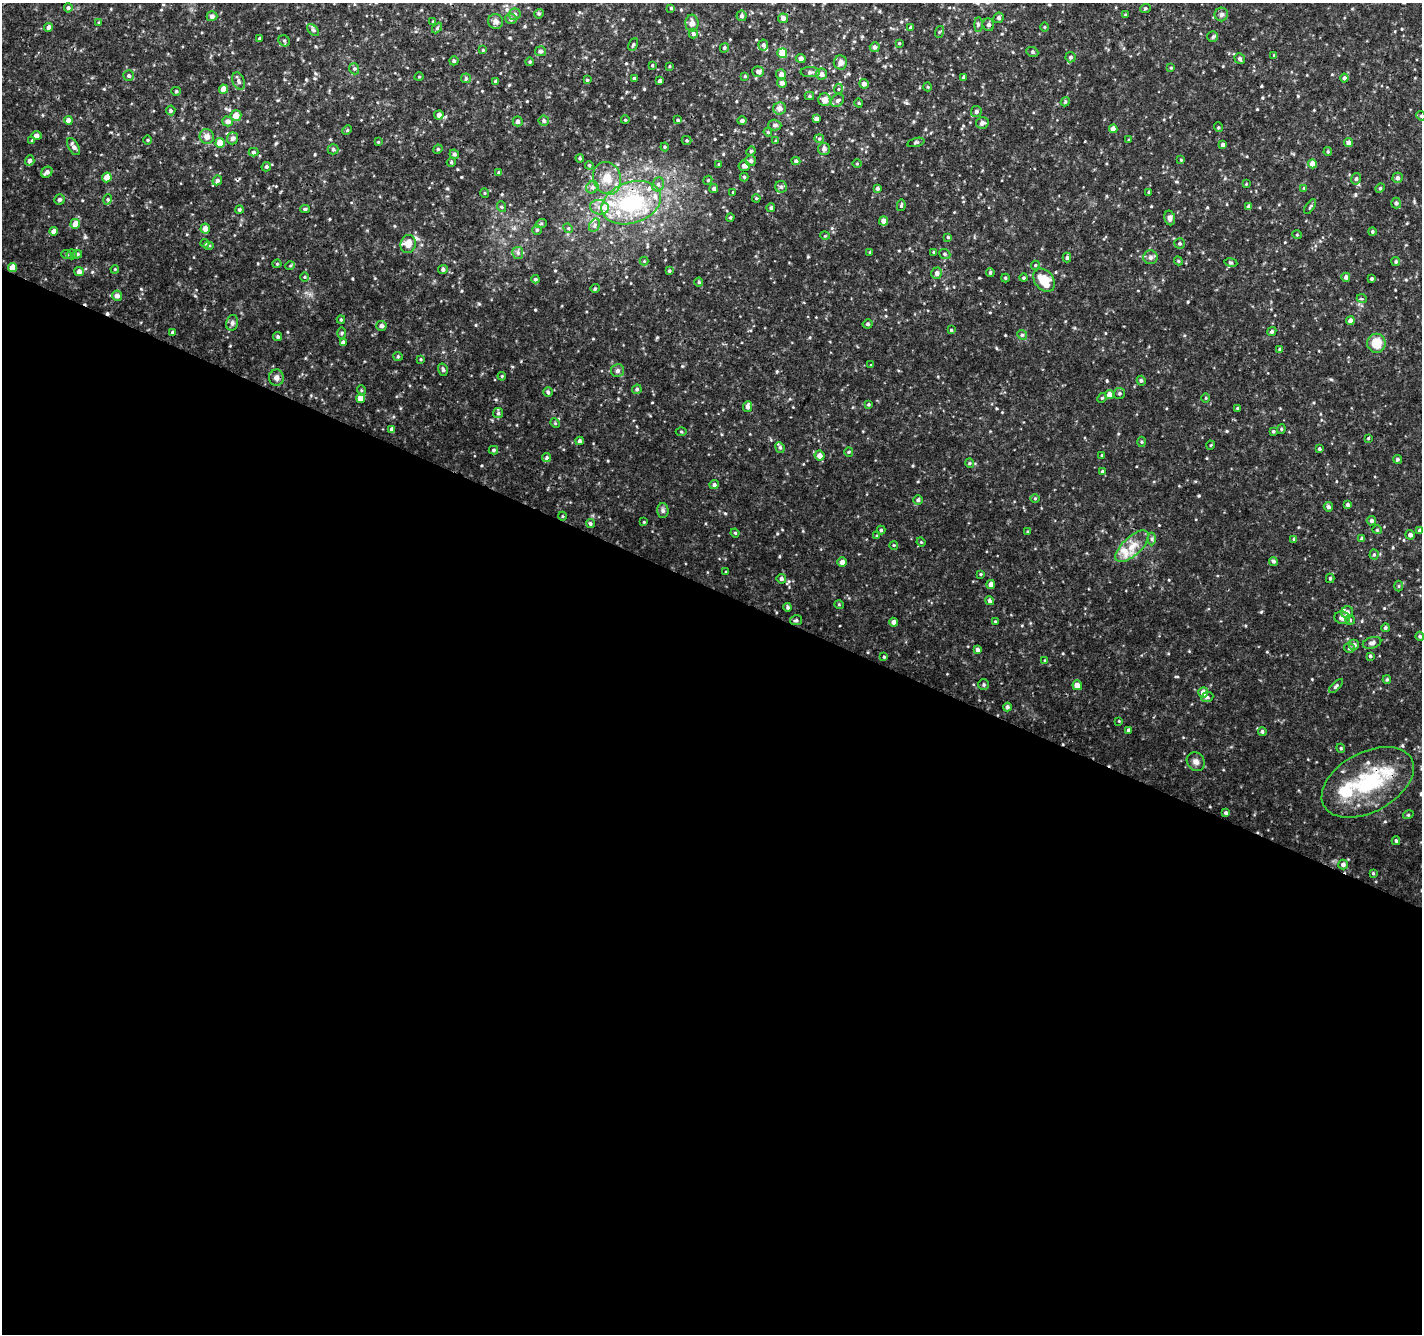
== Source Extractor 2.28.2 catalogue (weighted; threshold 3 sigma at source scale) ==
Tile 14 of 4 x 4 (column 2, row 4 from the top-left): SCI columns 1421-2840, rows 205-1536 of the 5690 x 5800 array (HDU 1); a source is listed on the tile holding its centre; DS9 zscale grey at full resolution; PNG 1424 x 1336 px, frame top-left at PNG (2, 3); each listed source drawn as its Kron ellipse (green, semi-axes under 4 px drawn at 4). Shown black and unused: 56% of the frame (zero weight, under 3 of 4 exposures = <1% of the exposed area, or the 3 px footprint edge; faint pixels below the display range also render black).
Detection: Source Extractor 2.28.2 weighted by HDU 2 'WHT'; one run over the whole footprint, this tile lists its part. Background 0.00958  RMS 0.0019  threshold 0.00834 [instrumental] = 3 sigma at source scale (4.5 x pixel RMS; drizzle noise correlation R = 1.50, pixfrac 1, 0.0396/0.0396 arcsec/px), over >= 5 px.
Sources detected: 344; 1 cosmic-ray / hot-pixel residue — neither listed nor drawn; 8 inside a brighter listed object's ellipse — not listed separately; the other 335 listed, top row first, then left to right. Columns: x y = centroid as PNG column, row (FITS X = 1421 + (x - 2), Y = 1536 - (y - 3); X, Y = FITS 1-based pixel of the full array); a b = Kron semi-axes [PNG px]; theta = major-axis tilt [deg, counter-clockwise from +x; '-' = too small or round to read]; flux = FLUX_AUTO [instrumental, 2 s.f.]
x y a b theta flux
68 8 4 4 - 0.32
671 8 4 4 - 0.2
1145 9 5 3 - 0.21
514 14 6 5 - 0.45
539 14 5 4 - 0.25
1221 14 7 6 - 0.5
1125 15 4 3 - 0.2
212 16 5 5 - 0.52
742 16 5 5 - 0.34
783 18 5 5 - 0.8
999 18 5 5 - 0.49
511 19 6 5 - 0.32
496 21 7 7 - 0.74
433 22 3 3 - 0.16
99 23 4 3 - 0.2
692 23 8 6 -89 0.89
978 25 7 3 90 0.29
988 25 6 5 - 0.41
48 27 4 4 - 0.71
911 27 4 4 - 0.53
1045 27 5 3 - 0.16
437 28 6 4 46 0.23
313 30 7 4 -44 0.35
939 32 6 4 71 0.21
693 34 5 4 - 0.41
1213 37 5 5 - 0.3
259 38 4 3 - 0.2
284 41 6 5 - 0.31
899 43 4 3 - 0.18
633 45 6 3 63 0.22
763 45 5 5 - 0.44
875 47 5 5 - 0.54
724 48 5 4 - 0.27
483 50 4 4 - 0.15
540 51 5 5 - 0.4
1032 52 6 5 - 0.29
782 53 5 5 - 3.5
1274 55 4 3 - 0.19
1071 57 5 5 - 0.36
801 58 5 4 - 0.65
1240 59 5 5 - 0.36
454 61 4 4 - 0.3
530 62 4 3 - 0.18
840 63 7 6 - 1
652 65 3 3 - 0.18
670 66 4 2 - 0.14
1171 68 3 3 - 0.17
354 69 6 4 -70 0.29
758 72 6 5 - 0.58
810 72 10 5 1 0.46
781 74 5 5 - 0.85
822 74 6 5 - 0.77
129 76 5 5 - 0.31
745 76 3 3 - 0.15
419 77 4 3 - 0.16
964 77 4 3 - 0.37
466 78 5 5 - 0.25
634 78 4 3 - 0.26
1344 78 4 4 - 0.48
587 80 4 4 - 0.19
239 81 9 6 -69 0.52
660 81 4 3 - 0.47
496 82 4 4 - 0.47
782 83 5 4 - 0.8
864 84 5 4 - 0.74
928 87 4 3 - 0.16
223 89 4 4 - 1.8
838 89 5 3 - 0.17
176 91 5 4 - 0.21
809 96 5 4 - 0.24
825 100 6 6 - 1.4
837 101 7 5 42 0.51
1065 102 5 3 - 0.2
859 103 4 3 - 0.16
779 108 6 6 - 0.97
171 110 5 4 - 0.28
976 112 5 5 - 0.49
236 115 5 5 - 1.8
439 115 4 4 - 0.95
1421 116 5 4 - 0.24
816 119 4 4 - 0.69
68 120 4 4 - 0.71
625 120 4 3 - 0.16
678 120 4 3 - 0.23
228 121 5 5 - 0.77
518 121 5 5 - 0.43
544 121 5 5 - 0.44
742 121 4 4 - 0.38
982 123 6 5 - 0.59
775 125 6 5 - 0.36
1218 127 5 3 - 0.2
1113 129 4 4 - 1.3
347 130 5 4 - 0.25
768 132 4 4 - 0.19
36 136 5 4 - 0.66
207 137 7 7 - 1.1
233 138 6 5 - 0.6
819 139 5 4 - 0.26
148 140 5 3 - 0.17
687 140 5 4 - 0.23
1129 140 3 3 - 0.18
32 141 4 3 - 0.28
776 141 4 4 - 0.28
378 142 4 3 - 0.16
916 142 9 3 15 0.22
220 143 5 4 - 3.2
1348 143 4 4 - 0.79
1223 145 3 3 - 0.52
74 147 9 5 -60 0.7
665 147 4 4 - 0.18
333 149 5 5 - 0.27
438 149 5 4 - 0.18
824 149 6 6 - 0.64
751 151 5 4 - 0.2
254 152 5 4 - 0.29
1328 152 4 3 - 0.19
454 154 5 4 - 0.38
580 158 4 4 - 0.2
1181 160 4 3 - 0.17
30 161 5 4 - 0.5
751 161 5 5 - 0.41
796 161 4 4 - 0.31
451 162 5 4 - 0.25
719 164 4 3 - 0.19
857 164 5 3 - 0.17
1312 164 4 4 - 1.5
589 165 4 3 - 0.17
744 166 5 5 - 0.63
266 167 5 4 - 0.29
47 172 6 5 - 0.58
499 173 4 4 - 0.52
107 177 5 4 - 1.7
744 177 4 4 - 0.23
607 178 16 13 -69 2.8
1397 178 5 5 - 0.52
1356 179 6 4 76 0.35
217 180 5 4 - 0.41
708 180 4 3 - 0.19
658 184 7 5 68 0.52
1246 184 3 3 - 0.14
592 187 6 5 - 0.45
781 187 6 6 - 0.38
877 188 4 3 - 0.34
1304 188 3 3 - 0.15
1380 188 5 4 - 0.23
714 189 4 4 - 0.34
733 192 3 2 - 0.16
1149 192 3 3 - 0.18
485 193 5 3 - 0.14
756 198 4 3 - 0.17
60 199 5 5 - 0.37
108 199 5 3 - 0.26
631 203 30 20 19 16
1396 203 5 5 - 0.47
901 205 5 3 - 0.24
1249 206 4 3 - 0.51
502 207 5 3 - 0.2
599 207 9 7 -14 1.1
1310 207 8 3 57 0.25
771 208 4 4 - 0.34
305 209 4 4 - 0.3
239 210 4 4 - 0.26
730 217 4 3 - 0.24
1170 218 7 5 -80 0.6
883 221 4 4 - 1
75 224 5 5 - 2
541 224 6 3 19 0.24
594 225 7 5 61 0.46
568 228 5 4 - 0.24
205 229 5 4 - 1.1
537 230 5 5 - 0.25
54 231 4 4 - 1.1
1372 232 4 4 - 0.26
1297 235 4 4 - 0.18
825 236 5 3 - 0.15
948 237 4 4 - 0.22
205 243 4 4 - 0.23
1179 243 5 5 - 0.32
408 244 9 7 74 2.1
209 245 5 3 - 0.21
870 252 3 3 - 0.17
934 252 4 3 - 0.21
518 253 6 5 - 0.43
72 254 5 5 - 0.35
77 254 5 4 - 0.23
945 254 6 5 - 0.33
67 255 5 3 - 0.22
1150 257 7 7 - 0.55
1067 258 5 4 - 0.27
644 261 4 4 - 0.18
1178 261 4 4 - 0.22
1396 261 4 4 - 0.26
1231 262 6 3 -9 0.21
277 264 4 4 - 0.18
1035 265 4 4 - 0.23
290 266 5 3 - 0.17
12 267 4 4 - 2.2
115 269 4 3 - 0.16
443 269 5 4 - 0.41
669 271 4 3 - 0.21
79 272 5 4 - 0.8
990 272 4 3 - 0.28
937 273 5 5 - 0.7
305 277 5 3 - 0.17
1346 277 4 4 - 0.53
1005 278 4 4 - 0.19
1024 278 4 4 - 0.24
535 279 4 3 - 0.25
1371 279 3 3 - 0.27
1044 280 13 9 -51 3.8
699 282 4 4 - 0.18
595 288 4 4 - 0.23
117 296 5 5 - 0.83
1362 299 5 3 - 0.19
341 320 4 4 - 0.21
1350 321 4 4 - 0.88
232 323 8 6 77 0.46
868 324 5 4 - 0.32
381 326 5 5 - 0.66
951 330 4 4 - 0.21
1272 331 5 4 - 0.33
172 332 4 4 - 0.28
342 333 5 3 - 0.2
1022 335 5 4 - 0.26
278 337 4 4 - 0.31
343 342 4 3 - 0.51
1376 343 9 9 - 3.2
1280 349 4 3 - 0.28
398 356 5 4 - 0.21
421 359 4 2 - 0.16
871 365 4 3 - 0.17
443 370 6 4 -74 0.3
618 370 6 6 - 0.45
502 376 4 3 - 0.17
276 378 8 7 - 0.72
1141 381 5 4 - 0.32
637 389 5 4 - 0.31
361 390 5 3 - 0.22
548 392 5 4 - 0.26
1119 393 5 5 - 0.32
1109 395 4 4 - 1.3
361 398 4 4 - 1.9
1102 398 5 4 - 0.22
1206 398 5 3 - 0.17
868 404 3 3 - 0.22
748 407 5 4 - 0.8
1237 408 4 4 - 0.17
498 413 5 5 - 0.32
555 423 5 4 - 0.18
392 429 4 4 - 0.5
1281 429 5 4 - 0.21
1273 431 4 3 - 0.27
681 432 5 3 - 0.18
1368 438 4 3 - 0.17
579 441 4 4 - 0.45
1142 442 5 3 - 0.21
1211 445 4 3 - 0.16
780 447 5 4 - 0.29
1319 449 4 3 - 0.25
493 450 4 4 - 0.28
849 452 5 4 - 0.21
1102 455 4 3 - 0.15
819 456 5 5 - 1.3
547 458 4 4 - 0.45
1397 459 4 4 - 0.34
969 463 5 3 - 0.17
1103 472 4 4 - 0.5
714 485 4 4 - 0.46
1035 499 5 3 - 0.19
918 500 5 4 - 0.3
1348 505 4 3 - 0.52
1328 507 5 4 - 0.41
663 511 7 5 -89 0.41
562 516 4 3 - 0.16
1371 521 4 4 - 0.47
644 522 4 3 - 0.15
590 523 4 4 - 0.3
881 530 4 4 - 0.21
1377 530 4 4 - 0.2
1420 530 4 3 - 0.4
1028 532 3 3 - 0.18
735 533 4 4 - 0.18
1410 535 5 4 - 0.53
877 536 4 4 - 0.24
1152 539 6 4 -90 0.3
1294 539 4 4 - 0.27
1362 539 4 3 - 0.51
921 542 5 3 - 0.17
894 545 4 3 - 0.15
1132 546 21 9 43 2.7
1374 555 5 4 - 0.22
1273 561 5 4 - 0.35
842 562 5 4 - 0.94
726 572 3 3 - 0.14
981 574 4 3 - 0.18
1330 578 5 4 - 0.21
781 579 5 4 - 0.43
991 584 4 4 - 0.82
1399 586 5 3 - 0.19
989 601 5 4 - 0.39
839 605 5 3 - 0.15
788 607 4 4 - 0.33
1347 612 6 5 - 0.67
1342 618 8 6 -9 1.2
796 620 6 5 - 0.33
1350 620 5 5 - 0.27
995 621 4 4 - 0.2
893 622 4 4 - 0.75
1385 628 4 4 - 0.33
1420 636 4 4 - 0.3
1372 643 9 5 17 0.49
1354 645 5 5 - 0.57
1349 648 5 4 - 0.32
978 650 4 4 - 0.64
1370 656 3 3 - 0.24
884 657 4 4 - 0.21
1045 660 4 4 - 0.18
1387 679 4 3 - 0.25
984 685 5 5 - 0.32
1077 685 5 4 - 1.5
1336 686 9 3 45 0.33
1203 692 5 5 - 1.3
1207 697 6 5 - 0.31
1007 707 4 4 - 0.45
1119 721 3 3 - 0.13
1128 730 4 3 - 0.32
1262 732 5 4 - 0.33
1341 748 4 4 - 0.22
1196 762 10 8 -55 0.79
1368 782 50 30 28 14
1226 813 4 4 - 0.44
1408 815 5 3 - 0.21
1396 841 4 3 - 0.3
1343 865 5 4 - 0.57
1373 873 4 4 - 0.2
Overlapping masked pixels (flux is a lower limit): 2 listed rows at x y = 631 203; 1368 782
Isophote crosses this tile's border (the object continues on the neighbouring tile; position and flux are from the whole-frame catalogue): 1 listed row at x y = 1421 116